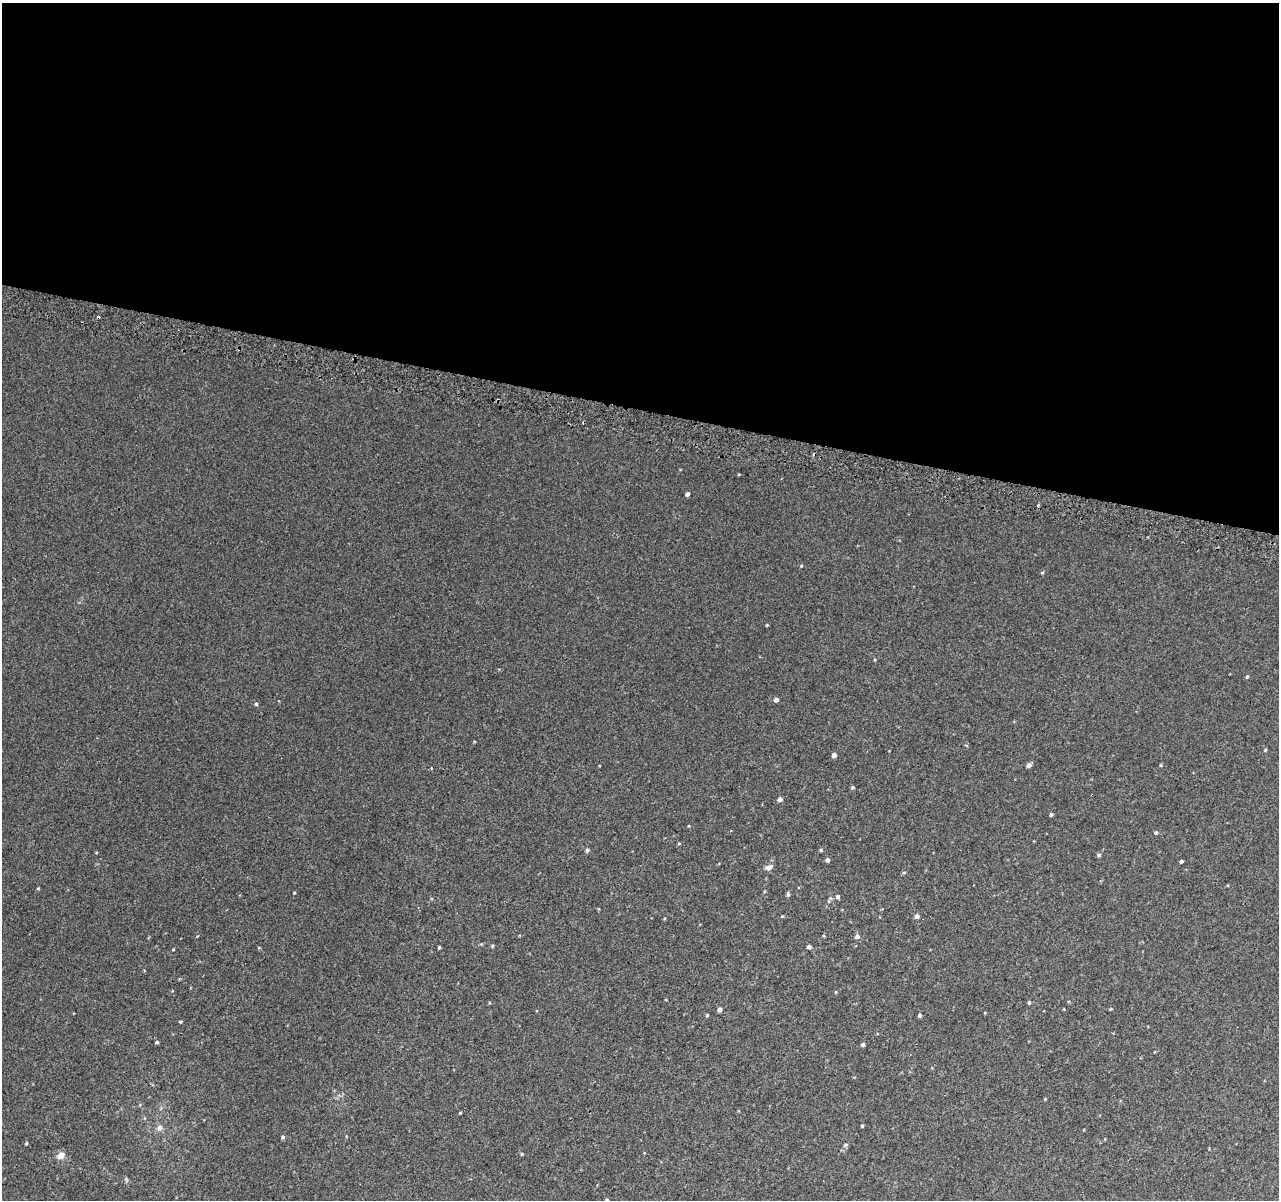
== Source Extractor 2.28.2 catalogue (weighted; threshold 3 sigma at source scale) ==
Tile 3 of 4 x 4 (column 3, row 1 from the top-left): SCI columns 2598-3874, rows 3862-5059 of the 5193 x 5391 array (HDU 1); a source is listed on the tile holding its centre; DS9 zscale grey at full resolution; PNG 1281 x 1202 px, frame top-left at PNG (2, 3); no overlay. Shown black and unused: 34% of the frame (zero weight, under 2 of 3 exposures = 3% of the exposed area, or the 3 px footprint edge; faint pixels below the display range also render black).
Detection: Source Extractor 2.28.2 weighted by HDU 2 'WHT'; one run over the whole footprint, this tile lists its part. Background 0.00843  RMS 0.0068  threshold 0.0307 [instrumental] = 3 sigma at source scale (4.5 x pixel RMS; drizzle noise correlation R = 1.50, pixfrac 1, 0.0396/0.0396 arcsec/px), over >= 5 px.
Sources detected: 55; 2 cosmic-ray / hot-pixel residue — not listed; the other 53 listed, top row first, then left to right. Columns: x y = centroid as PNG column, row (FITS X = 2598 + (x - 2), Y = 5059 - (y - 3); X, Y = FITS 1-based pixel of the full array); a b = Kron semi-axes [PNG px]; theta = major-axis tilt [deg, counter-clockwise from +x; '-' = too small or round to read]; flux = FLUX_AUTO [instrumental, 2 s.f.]
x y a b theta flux
687 494 4 4 - 1.6
1038 505 3 2 - 1.3
801 566 4 3 - 0.53
1042 573 4 4 - 0.67
767 625 4 3 - 0.52
1247 677 5 3 - 0.87
776 700 4 4 - 2.3
256 704 4 4 - 0.95
1265 750 4 4 - 0.62
834 755 4 4 - 2.7
1029 765 5 4 - 2.4
1160 765 5 3 - 0.52
852 787 4 4 - 0.86
780 799 5 4 - 2.6
1051 814 5 4 - 0.95
1156 833 5 4 - 0.98
679 843 5 3 - 0.55
587 850 5 5 - 1.2
821 850 4 4 - 0.76
1099 855 5 4 - 1.1
827 860 4 4 - 1.7
1181 861 3 3 - 1.2
770 866 11 7 50 2.6
904 872 5 3 - 0.65
294 893 4 2 - 0.44
788 894 5 4 - 1.1
838 897 5 5 - 1.4
829 900 12 5 62 1.6
782 916 4 4 - 0.53
917 916 5 4 - 2.3
857 936 6 5 - 2
492 946 4 4 - 0.74
439 947 3 3 - 0.91
809 947 4 4 - 1.9
173 950 4 2 - 0.48
836 992 5 3 - 0.46
1029 1002 5 4 - 0.85
1111 1009 4 4 - 0.59
719 1010 5 4 - 2.3
707 1015 4 3 - 0.78
920 1015 4 4 - 1.2
180 1022 4 3 - 0.78
157 1042 4 3 - 0.82
863 1044 4 4 - 1.3
460 1113 4 3 - 0.54
862 1126 3 3 - 0.7
159 1128 8 8 - 2.6
283 1137 5 4 - 1
26 1143 4 3 - 0.71
845 1145 7 4 32 0.89
522 1154 4 3 - 0.63
61 1155 5 5 - 9.2
607 1200 4 4 - 0.89
Isophote crosses this tile's border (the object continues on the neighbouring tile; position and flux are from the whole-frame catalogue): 1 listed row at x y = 607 1200